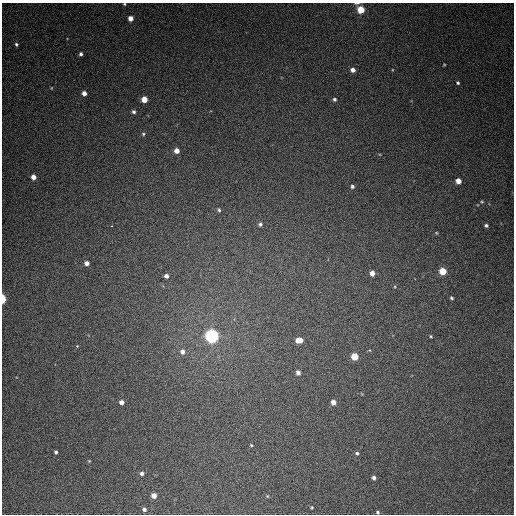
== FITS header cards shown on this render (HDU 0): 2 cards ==
NAXIS1  =                  512
NAXIS2  =                  512

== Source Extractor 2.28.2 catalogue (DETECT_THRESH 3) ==
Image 512 x 512 px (HDU 0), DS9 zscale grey, 1 PNG px = 1 image px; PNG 516 x 516 px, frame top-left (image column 1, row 512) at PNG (2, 3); no overlay
Background 388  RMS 9.6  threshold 28.9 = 3 sigma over >= 5 px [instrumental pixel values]
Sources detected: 52; all 52 listed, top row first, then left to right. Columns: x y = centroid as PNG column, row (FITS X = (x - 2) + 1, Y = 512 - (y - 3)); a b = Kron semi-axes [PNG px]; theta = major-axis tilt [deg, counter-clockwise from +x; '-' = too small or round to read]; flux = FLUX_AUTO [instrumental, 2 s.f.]
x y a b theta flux
357 3 8 4 9 1300
124 4 4 3 - 690
361 10 5 5 - 18000
130 18 4 4 - 5200
16 44 4 4 - 1200
81 54 4 3 - 1600
444 64 3 3 - 530
353 70 5 5 - 3400
458 83 4 4 - 1000
51 88 4 3 - 450
84 93 4 4 - 3500
144 99 5 4 - 9500
334 99 4 4 - 1300
133 112 4 4 - 1500
143 134 5 4 - 880
177 151 4 4 - 4800
33 177 4 4 - 4500
458 181 5 4 - 6800
352 186 4 4 - 1500
482 202 4 4 - 750
219 210 6 4 -79 1000
260 224 5 4 - 1300
486 225 4 4 - 1300
111 226 3 2 - 2900
436 233 5 4 - 670
87 263 4 4 - 3400
443 271 5 5 - 15000
372 273 5 4 - 4600
166 276 4 4 - 2600
395 287 4 3 - 550
451 298 4 4 - 990
3 299 5 3 - 23000
212 336 6 5 - 270000
431 336 3 3 - 710
299 340 6 5 - 8400
77 346 3 3 - 510
182 352 6 6 - 2900
354 356 5 5 - 15000
298 373 5 4 - 2400
121 402 4 4 - 3300
333 402 4 4 - 4200
251 445 3 3 - 590
56 452 4 3 - 1200
357 453 4 4 - 1100
89 461 3 3 - 570
142 473 4 4 - 2000
374 478 4 3 - 1800
154 496 4 4 - 4900
267 496 4 4 - 610
312 507 3 3 - 630
144 509 4 4 - 1600
378 512 3 3 - 920
At the frame edge (FLAGS 8, measured only in part): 4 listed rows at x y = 357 3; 124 4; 3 299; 378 512